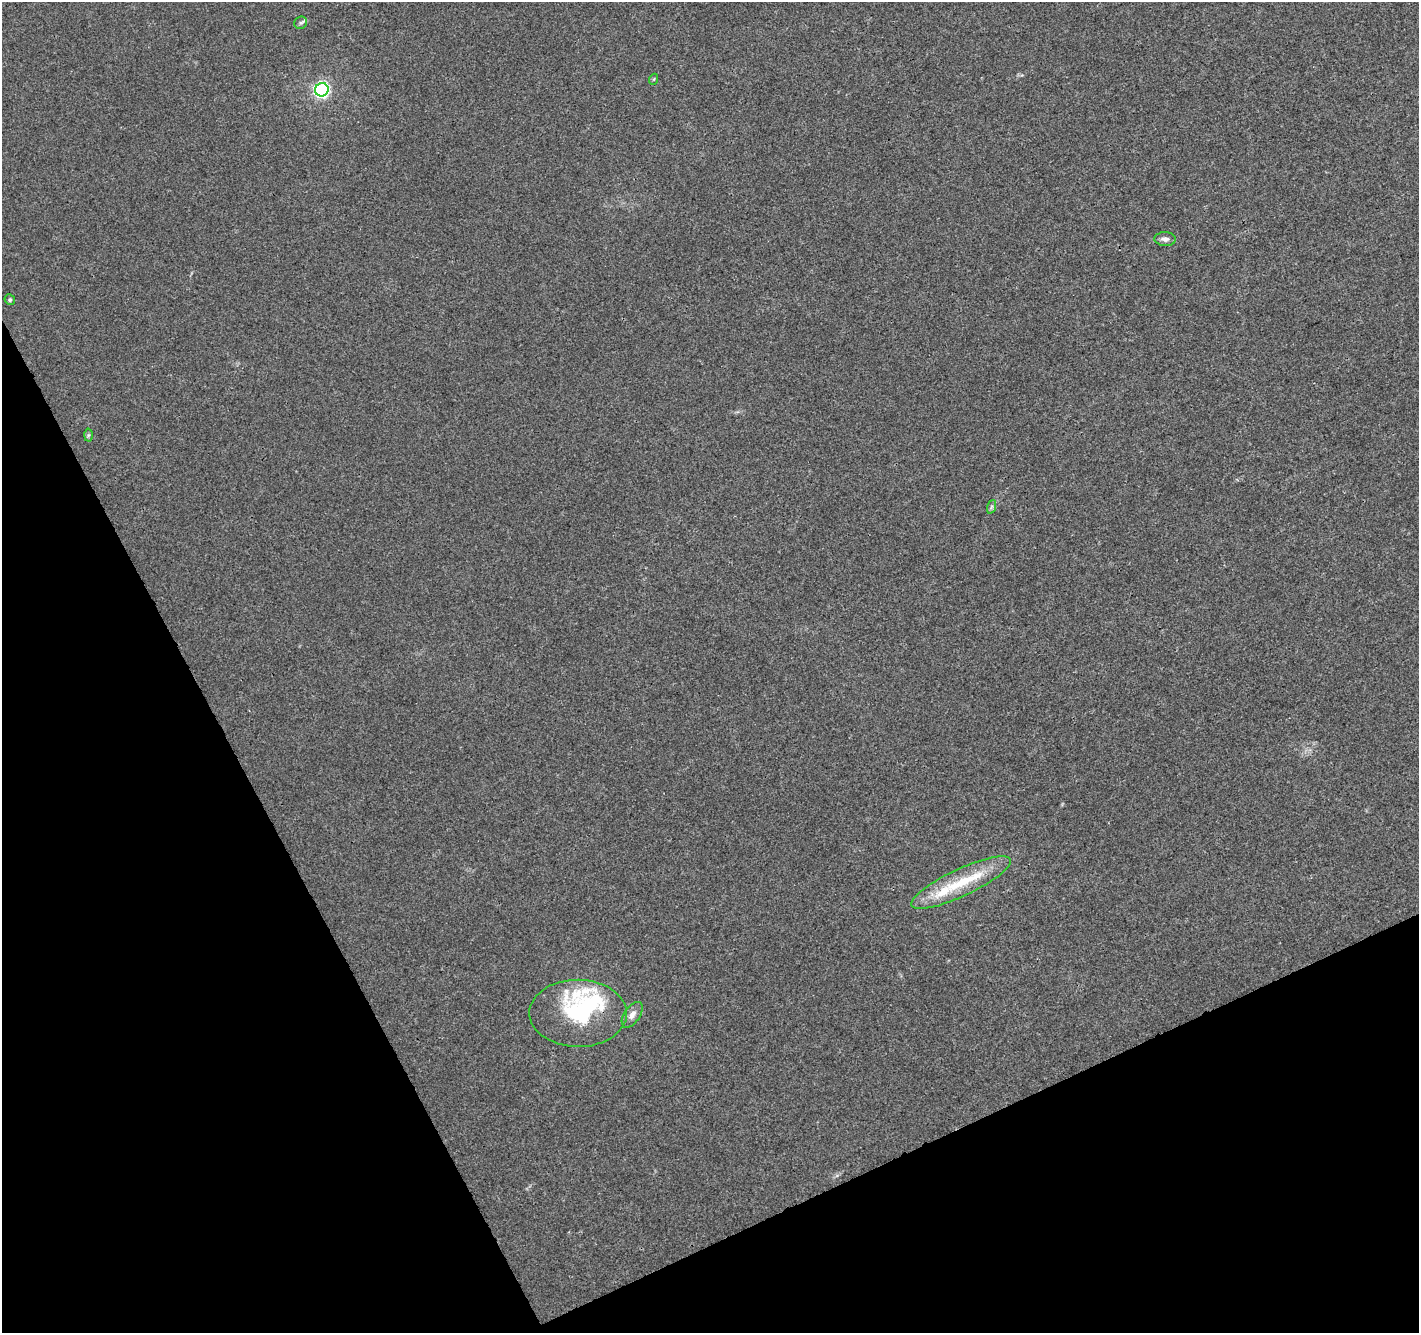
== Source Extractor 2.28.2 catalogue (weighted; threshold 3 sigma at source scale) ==
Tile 14 of 4 x 4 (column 2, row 4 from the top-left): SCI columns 1471-2887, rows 123-1453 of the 5779 x 5626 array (HDU 1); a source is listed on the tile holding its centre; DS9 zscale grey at full resolution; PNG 1421 x 1335 px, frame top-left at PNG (2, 2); each listed source drawn as its Kron ellipse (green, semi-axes under 4 px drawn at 4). Shown black and unused: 25% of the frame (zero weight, under 3 of 4 exposures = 5% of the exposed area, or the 3 px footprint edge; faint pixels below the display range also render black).
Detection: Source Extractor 2.28.2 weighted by HDU 2 'WHT'; one run over the whole footprint, this tile lists its part. Background 0.00687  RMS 0.0026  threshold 0.0118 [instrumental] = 3 sigma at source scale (4.5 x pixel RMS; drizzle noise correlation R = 1.50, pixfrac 1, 0.0396/0.0396 arcsec/px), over >= 5 px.
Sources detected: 13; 1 inside a brighter object's white glare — neither listed nor drawn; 2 inside a brighter listed object's ellipse — not listed separately; the other 10 listed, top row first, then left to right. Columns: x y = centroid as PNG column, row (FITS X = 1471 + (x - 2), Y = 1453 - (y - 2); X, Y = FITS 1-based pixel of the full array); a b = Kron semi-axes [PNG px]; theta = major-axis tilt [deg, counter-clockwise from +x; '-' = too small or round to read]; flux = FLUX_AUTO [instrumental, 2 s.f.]
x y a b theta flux
301 23 7 6 - 0.57
654 79 5 3 - 0.26
322 90 7 6 - 65
1165 239 11 7 -3 1.2
10 300 5 5 - 0.53
88 435 6 4 88 0.39
991 507 7 4 71 0.5
961 883 54 13 25 13
578 1013 48 33 -1 25
632 1015 14 8 56 1.7
Overlapping masked pixels (flux is a lower limit): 1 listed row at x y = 578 1013